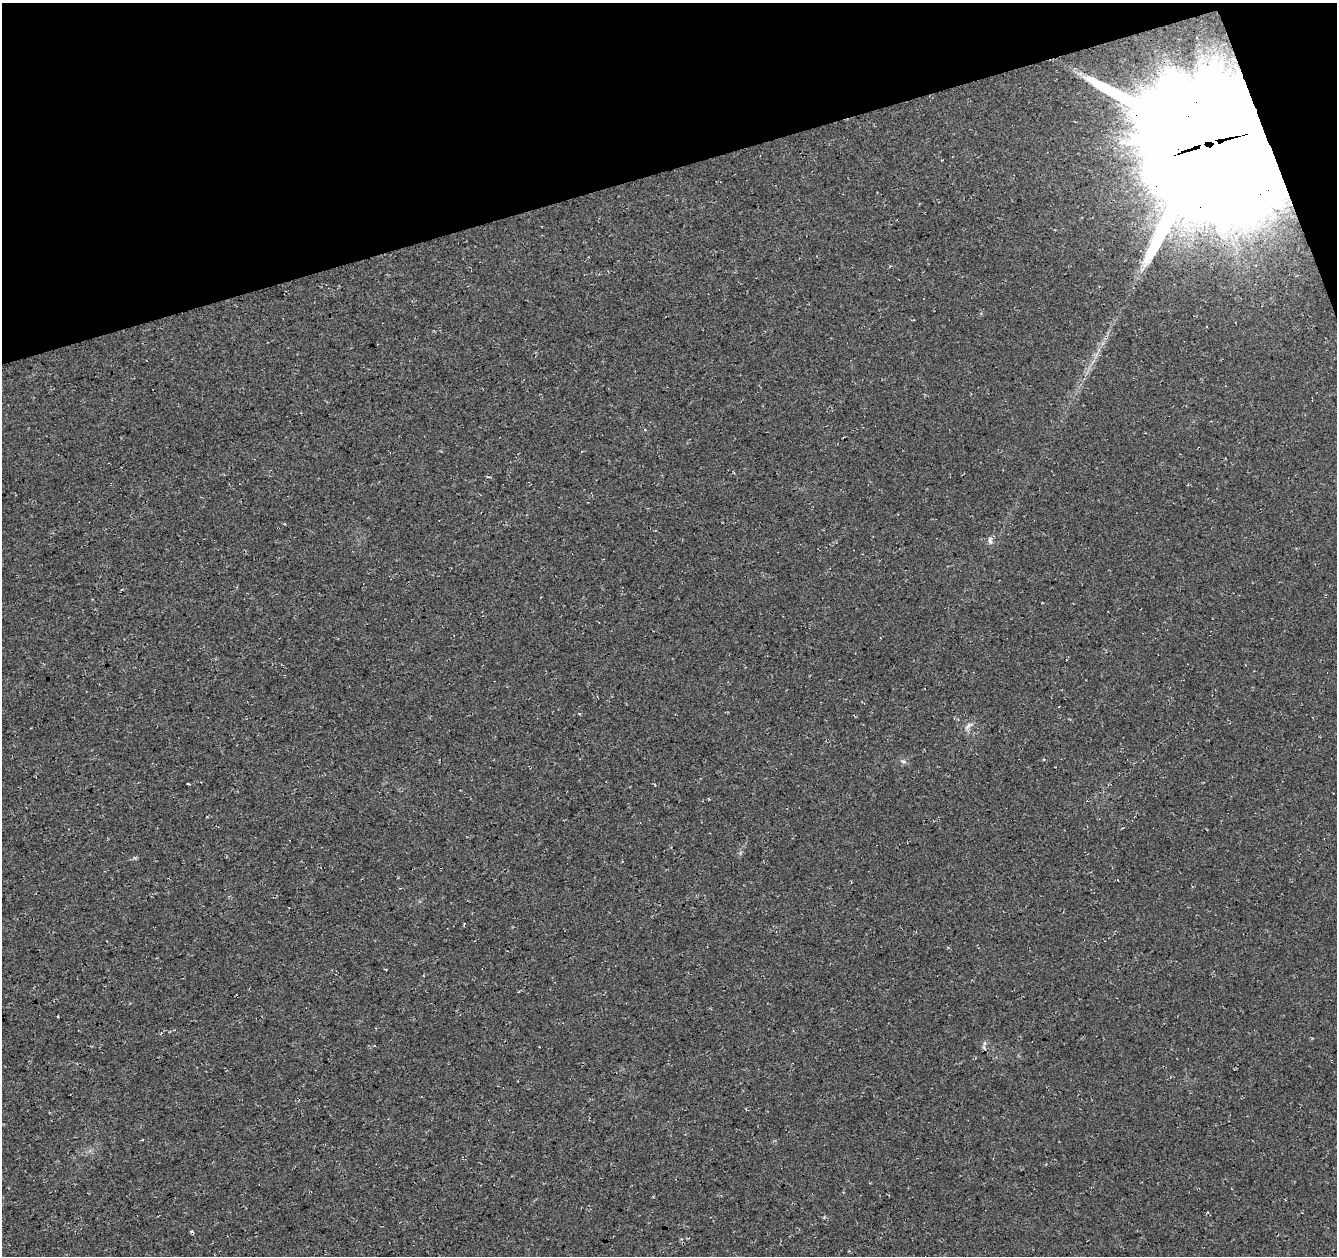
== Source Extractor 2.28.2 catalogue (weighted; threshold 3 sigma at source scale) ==
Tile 3 of 4 x 4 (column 3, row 1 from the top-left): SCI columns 2724-4058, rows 3848-5101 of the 5449 x 5237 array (HDU 1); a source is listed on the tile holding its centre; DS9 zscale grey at full resolution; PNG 1339 x 1258 px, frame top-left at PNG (2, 3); no overlay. Shown black and unused: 15% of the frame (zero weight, under 3 of 4 exposures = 5% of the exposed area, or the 3 px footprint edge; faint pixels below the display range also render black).
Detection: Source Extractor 2.28.2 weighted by HDU 2 'WHT'; one run over the whole footprint, this tile lists its part. Background 0.0307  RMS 0.0081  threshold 0.0362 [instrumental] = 3 sigma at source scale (4.5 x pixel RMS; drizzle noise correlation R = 1.50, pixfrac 1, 0.0396/0.0396 arcsec/px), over >= 5 px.
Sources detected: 8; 1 cosmic-ray / hot-pixel residue — not listed; the other 7 listed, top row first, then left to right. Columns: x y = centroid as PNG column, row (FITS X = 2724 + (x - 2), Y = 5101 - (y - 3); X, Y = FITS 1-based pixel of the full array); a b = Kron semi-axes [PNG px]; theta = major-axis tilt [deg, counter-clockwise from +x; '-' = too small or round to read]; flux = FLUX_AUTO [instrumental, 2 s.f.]
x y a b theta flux
1208 144 40 39 - 40000
1142 269 7 4 35 2.1
990 541 9 6 -88 2.5
968 726 15 5 39 3.2
903 761 6 4 -19 1.3
188 784 3 2 - 0.71
984 1047 7 4 -89 1.7
Overlapping masked pixels (flux is a lower limit): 1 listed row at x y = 1208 144